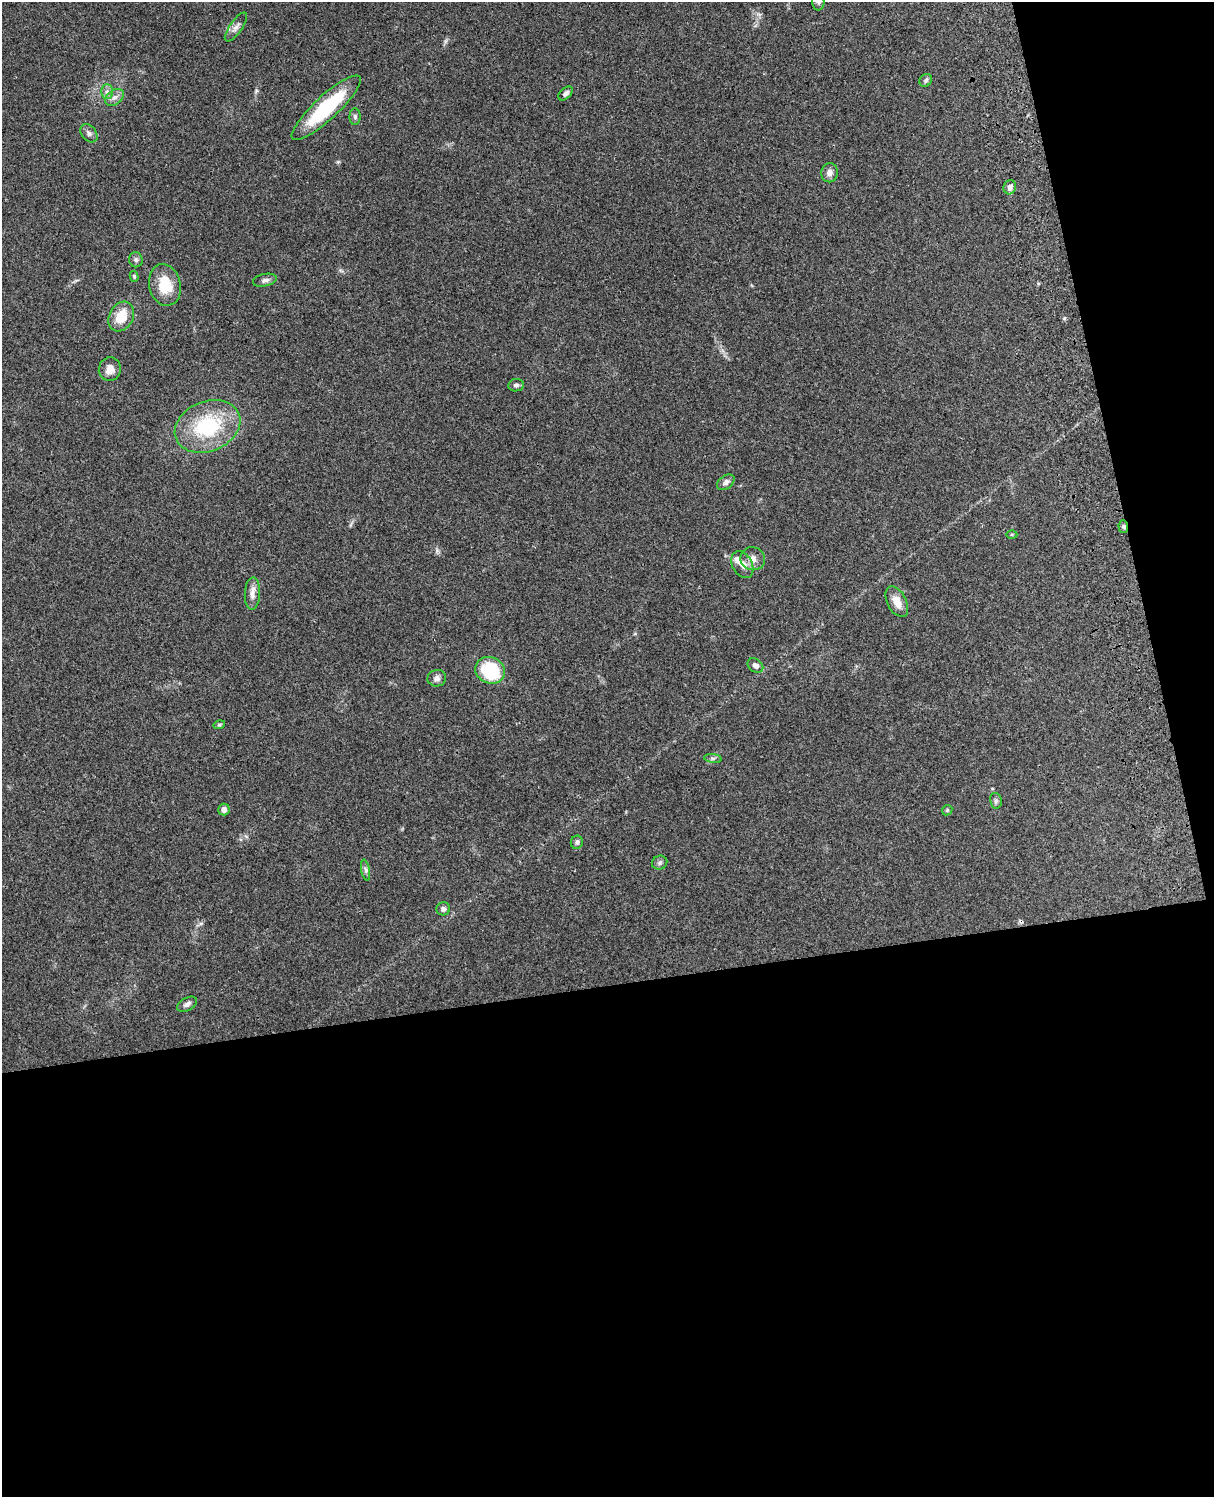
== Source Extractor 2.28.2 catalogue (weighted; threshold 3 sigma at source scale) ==
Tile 12 of 4 x 3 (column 4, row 3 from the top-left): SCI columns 3755-4966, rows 165-1659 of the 5087 x 4927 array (HDU 1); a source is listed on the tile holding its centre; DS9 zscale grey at full resolution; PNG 1216 x 1499 px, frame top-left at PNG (2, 2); each listed source drawn as its Kron ellipse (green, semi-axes under 4 px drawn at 4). Shown black and unused: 39% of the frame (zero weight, under 3 of 4 exposures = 6% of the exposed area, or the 3 px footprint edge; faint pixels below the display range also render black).
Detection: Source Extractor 2.28.2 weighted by HDU 2 'WHT'; one run over the whole footprint, this tile lists its part. Background 0.209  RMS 0.0082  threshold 0.0369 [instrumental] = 3 sigma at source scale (4.5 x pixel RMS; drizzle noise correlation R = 1.50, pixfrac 1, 0.05/0.05 arcsec/px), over >= 5 px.
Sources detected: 41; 1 cosmic-ray / hot-pixel residue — neither listed nor drawn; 1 inside a brighter listed object's ellipse — not listed separately; the other 39 listed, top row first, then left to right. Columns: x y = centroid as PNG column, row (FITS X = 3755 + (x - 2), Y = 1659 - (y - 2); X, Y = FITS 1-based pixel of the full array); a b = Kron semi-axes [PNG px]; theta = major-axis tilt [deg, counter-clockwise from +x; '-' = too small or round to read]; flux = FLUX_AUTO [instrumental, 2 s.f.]
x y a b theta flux
818 2 8 6 -88 2.1
236 27 17 6 54 4.3
926 80 7 5 48 1.7
107 92 7 6 - 2.9
566 93 8 5 44 2.5
114 97 10 7 38 4
326 108 46 12 43 60
355 117 8 5 -89 1.8
89 133 10 7 -51 2.9
829 173 9 8 - 4.6
1010 187 7 6 - 3.9
136 260 7 7 - 2
134 276 5 4 - 1.1
265 280 12 6 12 3
165 285 21 15 -78 22
121 317 15 12 60 19
110 369 12 11 - 6.6
516 385 7 6 - 2.8
208 426 34 25 22 63
726 482 10 6 37 3.1
1123 527 6 5 - 2.1
1012 534 5 3 - 0.84
753 559 12 11 - 5.9
742 565 14 10 -60 6.9
252 594 16 7 87 5.6
897 602 17 9 -63 9.1
755 666 8 6 -35 3.5
490 670 15 13 -24 49
437 678 9 8 - 3.2
219 725 6 4 17 1.2
713 758 9 4 -8 1.8
996 801 8 6 -78 1.9
224 810 6 5 - 3.7
947 810 6 4 46 1.1
577 842 6 6 - 1.9
660 863 8 7 - 2.1
366 870 10 4 -79 2.1
443 909 7 6 - 2.7
187 1004 11 6 29 3
Overlapping masked pixels (flux is a lower limit): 1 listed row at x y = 1123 527
Isophote crosses this tile's border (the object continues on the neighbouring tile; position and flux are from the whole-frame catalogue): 1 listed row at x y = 818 2